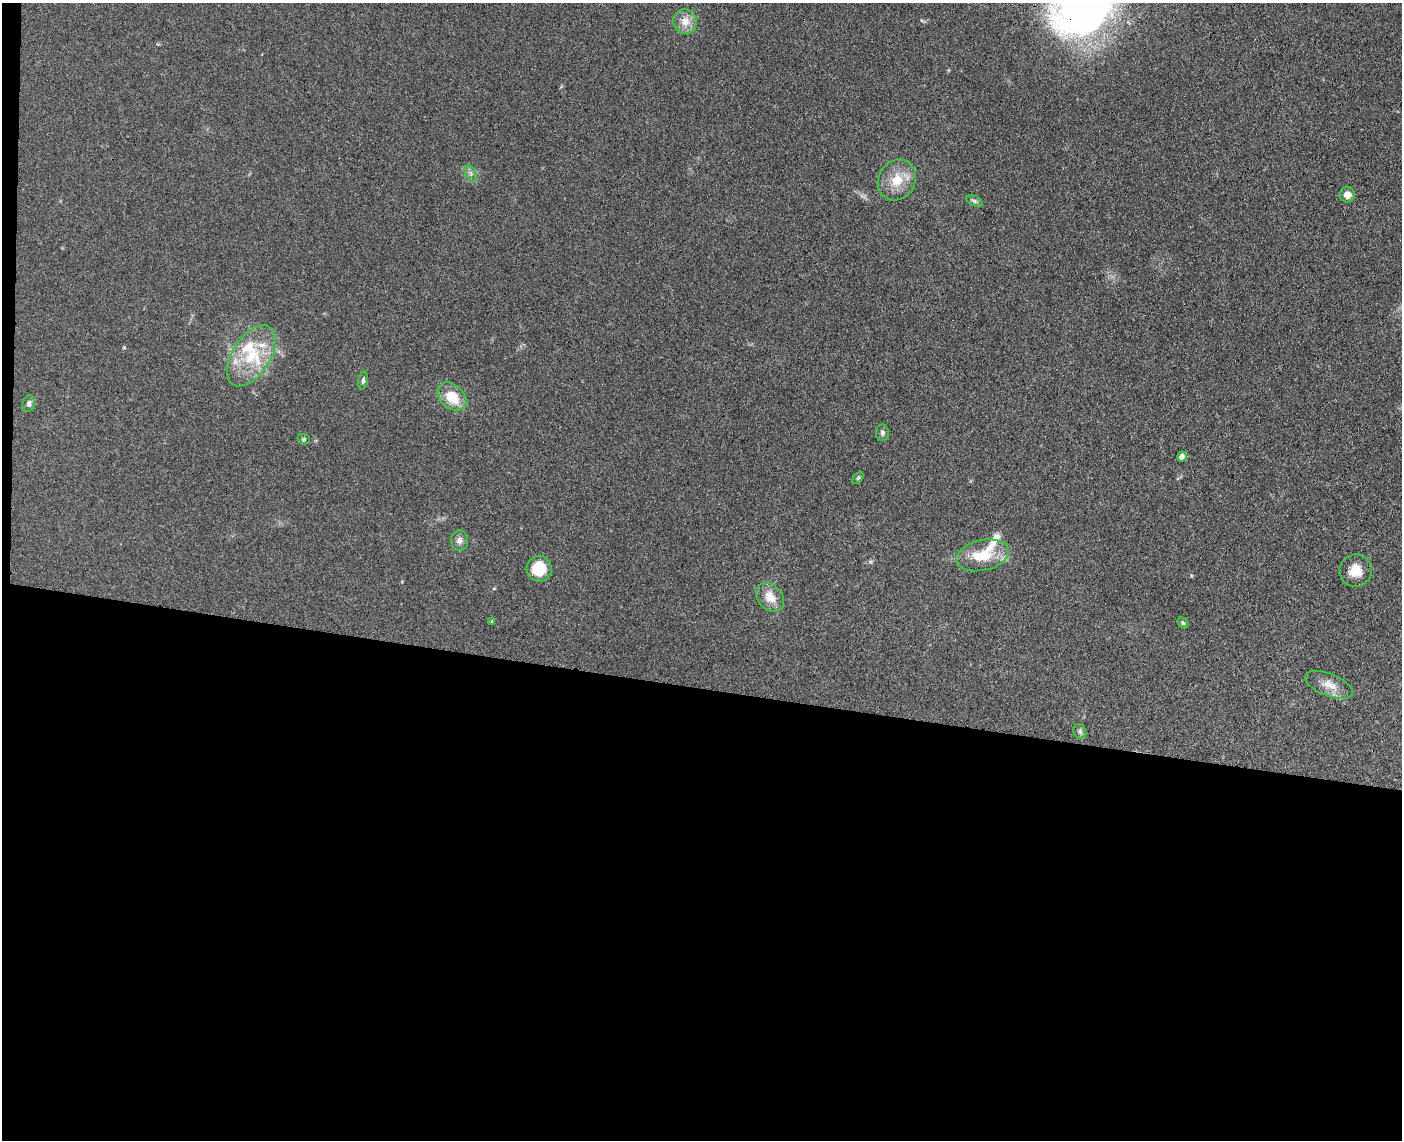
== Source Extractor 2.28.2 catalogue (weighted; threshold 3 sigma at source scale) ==
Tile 10 of 3 x 4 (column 1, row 4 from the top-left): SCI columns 275-1674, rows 8-1145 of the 4640 x 4568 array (HDU 1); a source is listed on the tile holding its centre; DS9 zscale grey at full resolution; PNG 1404 x 1142 px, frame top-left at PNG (2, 3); each listed source drawn as its Kron ellipse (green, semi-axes under 4 px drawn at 4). Shown black and unused: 40% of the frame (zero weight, under 3 of 4 exposures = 5% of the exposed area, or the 3 px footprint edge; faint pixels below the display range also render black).
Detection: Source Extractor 2.28.2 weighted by HDU 2 'WHT'; one run over the whole footprint, this tile lists its part. Background 0.13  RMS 0.0071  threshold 0.0321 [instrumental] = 3 sigma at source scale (4.5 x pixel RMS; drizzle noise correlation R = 1.50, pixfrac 1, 0.05/0.05 arcsec/px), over >= 5 px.
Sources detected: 26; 4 inside a brighter listed object's ellipse — not listed separately; the other 22 listed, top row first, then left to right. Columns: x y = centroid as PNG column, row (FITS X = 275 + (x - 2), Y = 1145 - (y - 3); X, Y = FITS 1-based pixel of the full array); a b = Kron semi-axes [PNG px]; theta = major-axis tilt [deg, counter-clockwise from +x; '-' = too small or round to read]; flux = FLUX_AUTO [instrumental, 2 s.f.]
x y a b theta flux
685 21 12 12 - 7.6
471 174 9 5 -59 2.2
897 180 21 18 59 16
1347 195 8 7 - 5.3
974 201 9 5 -25 1.6
251 356 34 19 57 32
363 381 9 4 80 1.5
452 397 16 11 -43 18
29 404 8 6 76 2.4
882 433 8 6 -89 2
304 439 6 5 - 1.1
1182 457 5 4 - 5.5
858 478 7 4 46 0.98
460 541 10 8 -88 3.2
983 555 27 15 13 24
539 569 13 12 - 20
1356 571 16 16 - 10
770 597 16 12 -46 9.6
492 622 4 4 - 0.88
1183 623 6 4 -44 1.1
1329 685 25 11 -22 9
1080 732 8 6 -61 1.9